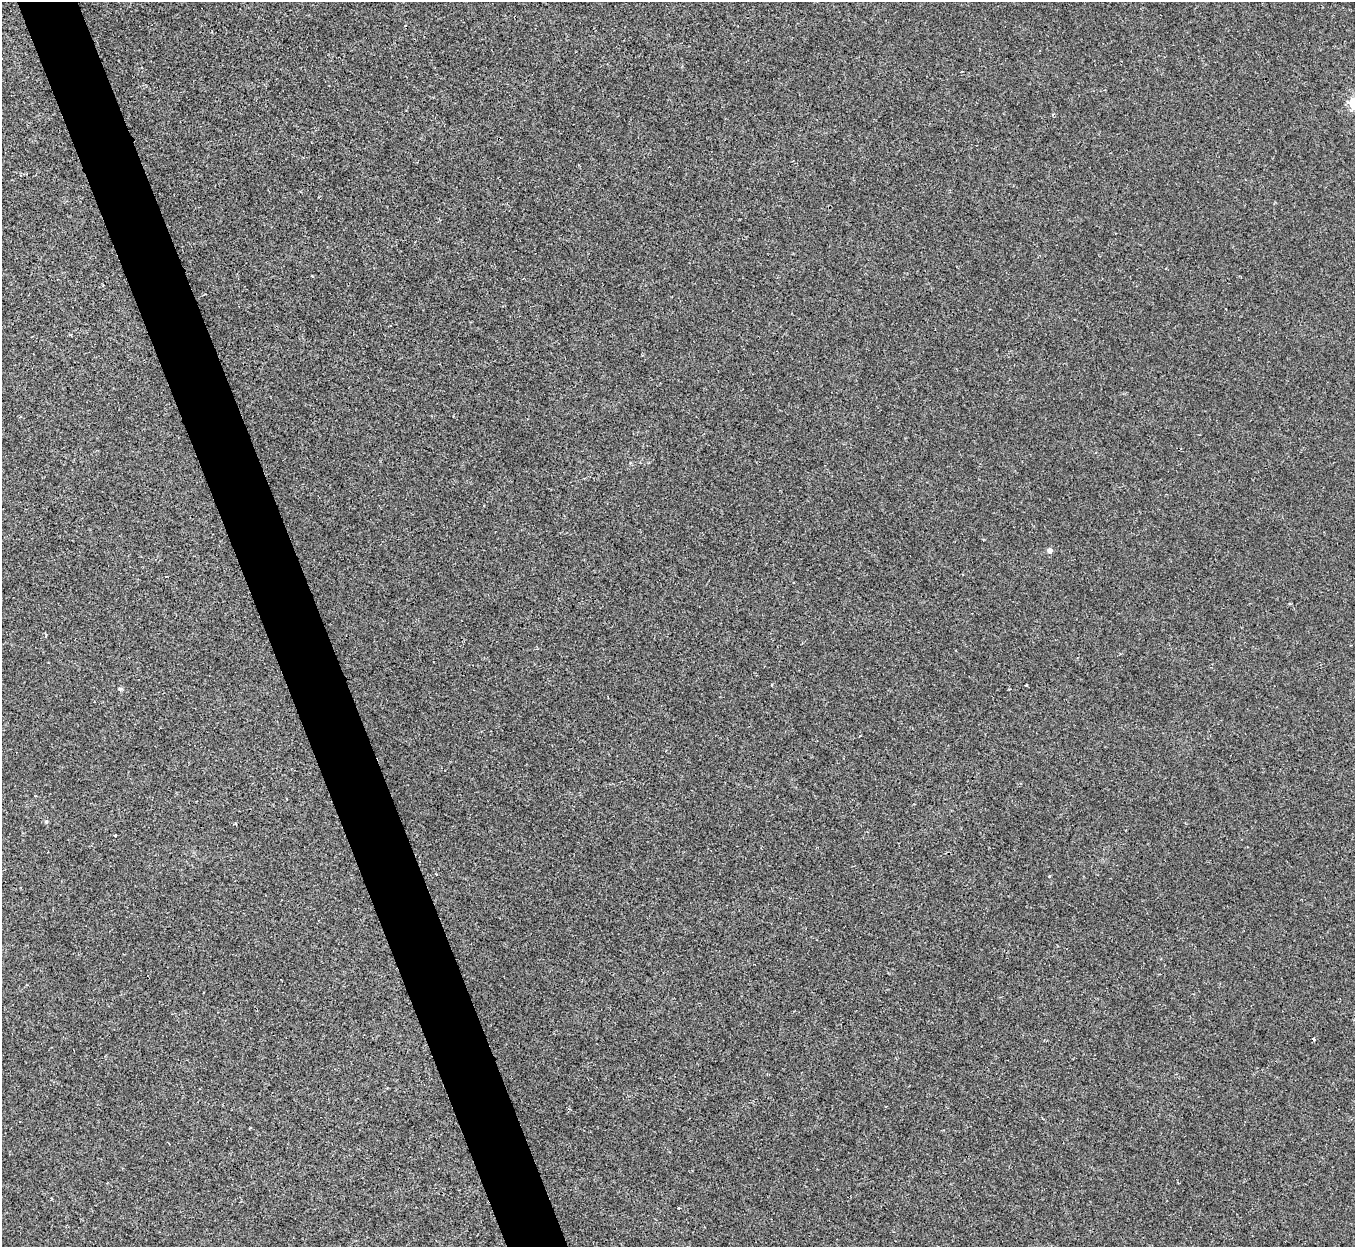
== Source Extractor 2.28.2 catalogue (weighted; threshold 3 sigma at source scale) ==
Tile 11 of 4 x 4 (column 3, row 3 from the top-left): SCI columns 2708-4060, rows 1392-2636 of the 5414 x 5400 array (HDU 1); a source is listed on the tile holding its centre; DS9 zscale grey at full resolution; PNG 1357 x 1249 px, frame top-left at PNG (2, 2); no overlay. Shown black and unused: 4% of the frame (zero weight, under 2 of 3 exposures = <1% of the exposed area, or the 3 px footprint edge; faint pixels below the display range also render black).
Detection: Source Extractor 2.28.2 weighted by HDU 2 'WHT'; one run over the whole footprint, this tile lists its part. Background 6.58e-04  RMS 0.0034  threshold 0.0152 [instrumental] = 3 sigma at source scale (4.5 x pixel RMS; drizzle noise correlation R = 1.50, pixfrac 1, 0.05/0.05 arcsec/px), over >= 5 px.
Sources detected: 9; all 9 listed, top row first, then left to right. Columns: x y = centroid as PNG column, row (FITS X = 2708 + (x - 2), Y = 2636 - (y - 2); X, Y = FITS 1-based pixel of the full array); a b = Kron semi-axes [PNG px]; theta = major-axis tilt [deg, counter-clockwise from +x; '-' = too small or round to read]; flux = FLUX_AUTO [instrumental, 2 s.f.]
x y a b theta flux
1053 114 4 3 - 0.35
1050 550 5 4 - 1.7
1026 685 2 2 - 0.4
120 689 5 5 - 0.48
46 822 6 4 -67 0.52
115 836 3 2 - 0.33
1049 876 4 3 - 0.27
1314 1039 4 3 - 0.46
250 1128 4 2 - 0.25